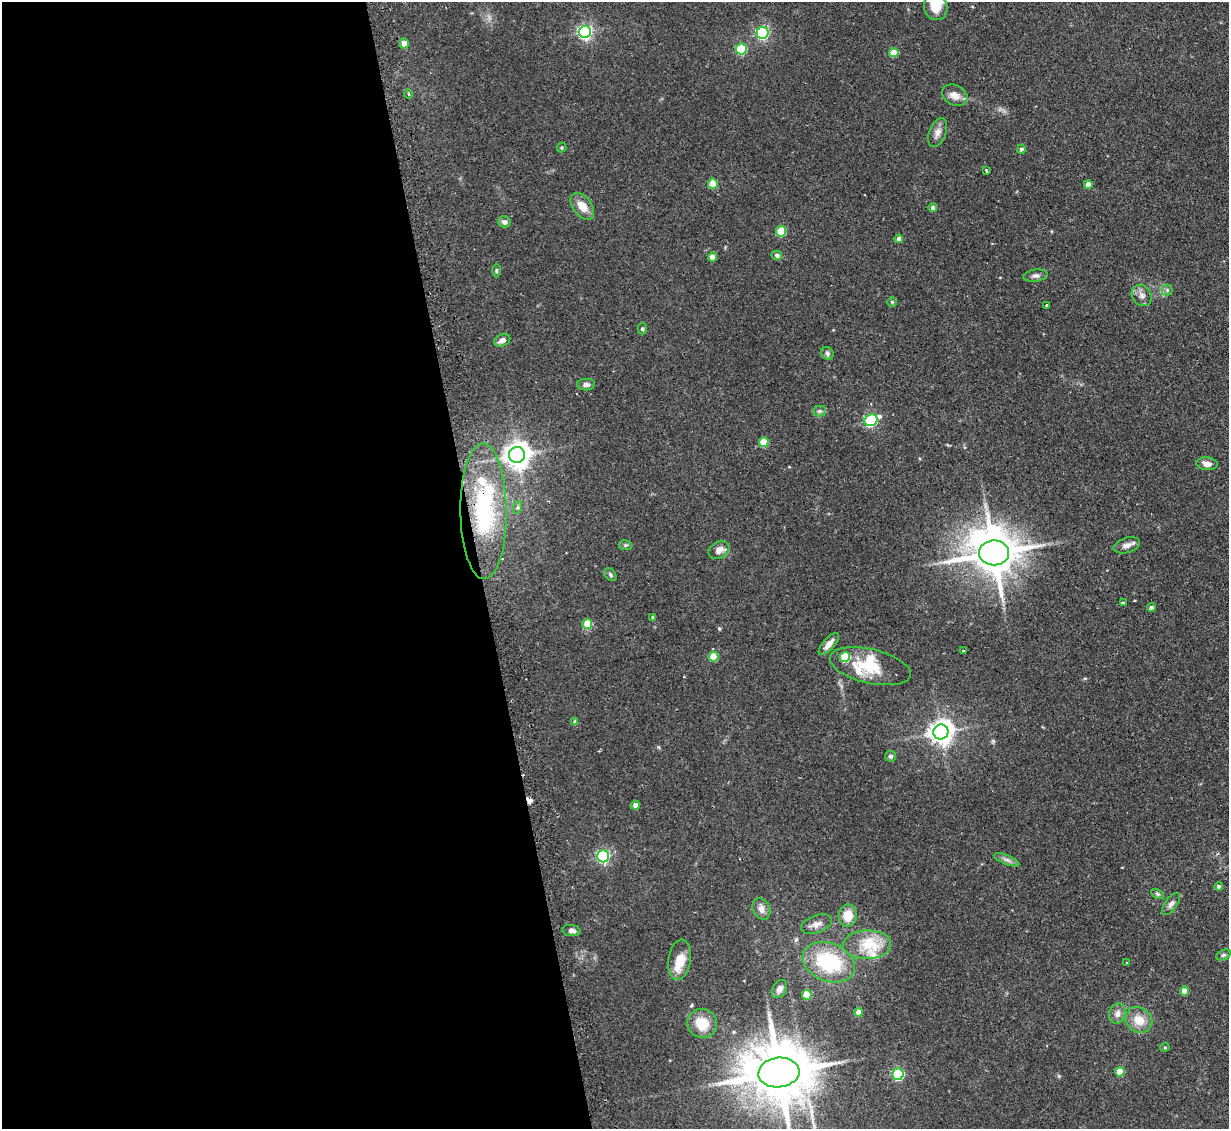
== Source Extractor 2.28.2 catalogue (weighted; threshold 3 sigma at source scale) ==
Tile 9 of 4 x 4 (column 1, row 3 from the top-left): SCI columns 33-1259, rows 1287-2413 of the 4972 x 4943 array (HDU 1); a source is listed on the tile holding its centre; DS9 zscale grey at full resolution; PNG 1231 x 1131 px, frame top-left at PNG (2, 2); each listed source drawn as its Kron ellipse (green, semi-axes under 4 px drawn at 4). Shown black and unused: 39% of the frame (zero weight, under 2 of 3 exposures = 4% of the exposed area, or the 3 px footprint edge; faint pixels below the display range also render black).
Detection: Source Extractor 2.28.2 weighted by HDU 2 'WHT'; one run over the whole footprint, this tile lists its part. Background 0.137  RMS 0.0072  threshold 0.0322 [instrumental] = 3 sigma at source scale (4.5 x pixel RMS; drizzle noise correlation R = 1.50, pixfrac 1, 0.05/0.05 arcsec/px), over >= 5 px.
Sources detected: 90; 1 inside a brighter object's white glare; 3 cosmic-ray / hot-pixel residue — neither listed nor drawn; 5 inside a brighter listed object's ellipse — not listed separately; the other 81 listed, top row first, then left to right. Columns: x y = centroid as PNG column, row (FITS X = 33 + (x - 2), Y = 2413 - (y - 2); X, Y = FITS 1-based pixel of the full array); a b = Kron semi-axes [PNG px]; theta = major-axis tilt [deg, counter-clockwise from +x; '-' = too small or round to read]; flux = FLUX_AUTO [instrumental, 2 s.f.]
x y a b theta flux
936 7 13 11 -70 9.4
585 32 6 6 - 180
763 33 6 6 - 100
404 43 5 4 - 9.7
741 49 5 5 - 47
894 53 5 4 - 15
409 94 5 3 - 1
955 95 13 10 -27 6.2
938 132 15 8 68 4.4
562 148 5 5 - 0.89
1021 149 4 4 - 1.6
986 170 4 2 - 1.2
713 184 5 5 - 19
1088 185 4 4 - 6.4
582 206 15 9 -52 9.2
933 207 4 4 - 2.2
504 222 6 5 - 2.7
781 231 5 5 - 30
899 239 4 4 - 4.4
777 255 5 4 - 1.9
712 257 4 4 - 6.8
496 271 7 3 90 0.86
1035 276 12 6 8 2.5
1167 290 5 5 - 1.5
1142 295 11 9 -54 4.1
892 302 5 4 - 1
1047 305 3 2 - 0.83
642 329 6 4 -87 1.1
502 340 8 6 25 3.6
827 353 7 6 - 1.8
586 385 9 6 1 2.2
820 411 6 5 - 1.7
871 420 7 5 28 94
764 442 5 5 - 19
517 455 8 8 - 730
1207 464 10 6 -5 4.1
518 507 6 4 72 1.2
483 511 68 23 -90 78
625 545 6 5 - 1.2
1127 545 14 7 16 4
719 550 11 8 30 5.2
994 553 15 12 1 2900
610 575 7 5 -51 1.3
1123 602 3 3 - 1.4
1151 607 4 4 - 1.4
653 617 4 3 - 1.3
587 624 5 5 - 21
829 644 14 5 48 5.2
964 650 3 3 - 1.4
714 657 5 5 - 17
845 657 5 5 - 31
870 666 41 17 -13 26
575 722 4 4 - 3.2
941 732 8 7 - 620
891 756 5 5 - 1.7
635 805 4 4 - 3.6
603 856 6 6 - 130
1006 860 13 4 -22 2.7
1219 887 4 4 - 2.6
1157 894 7 4 -26 1.3
1171 904 13 6 54 2.6
761 909 11 8 -63 4.6
848 915 11 9 83 12
817 924 16 8 20 4.8
571 930 9 5 -7 2.9
867 945 24 14 2 19
1223 955 7 5 26 1.3
679 960 20 11 81 13
829 962 27 19 -22 53
1127 962 3 3 - 0.57
779 989 10 7 59 3.2
1184 991 4 4 - 8.4
807 995 5 4 - 16
859 1012 4 4 - 7.3
1117 1014 10 8 73 4.1
1139 1020 14 12 -39 10
702 1023 15 14 - 16
1165 1047 4 4 - 0.77
779 1072 20 15 6 5400
1120 1072 5 4 - 14
898 1074 5 5 - 75
Overlapping masked pixels (flux is a lower limit): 1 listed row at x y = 483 511
Isophote crosses this tile's border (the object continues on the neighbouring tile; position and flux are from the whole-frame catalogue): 1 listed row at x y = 779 1072